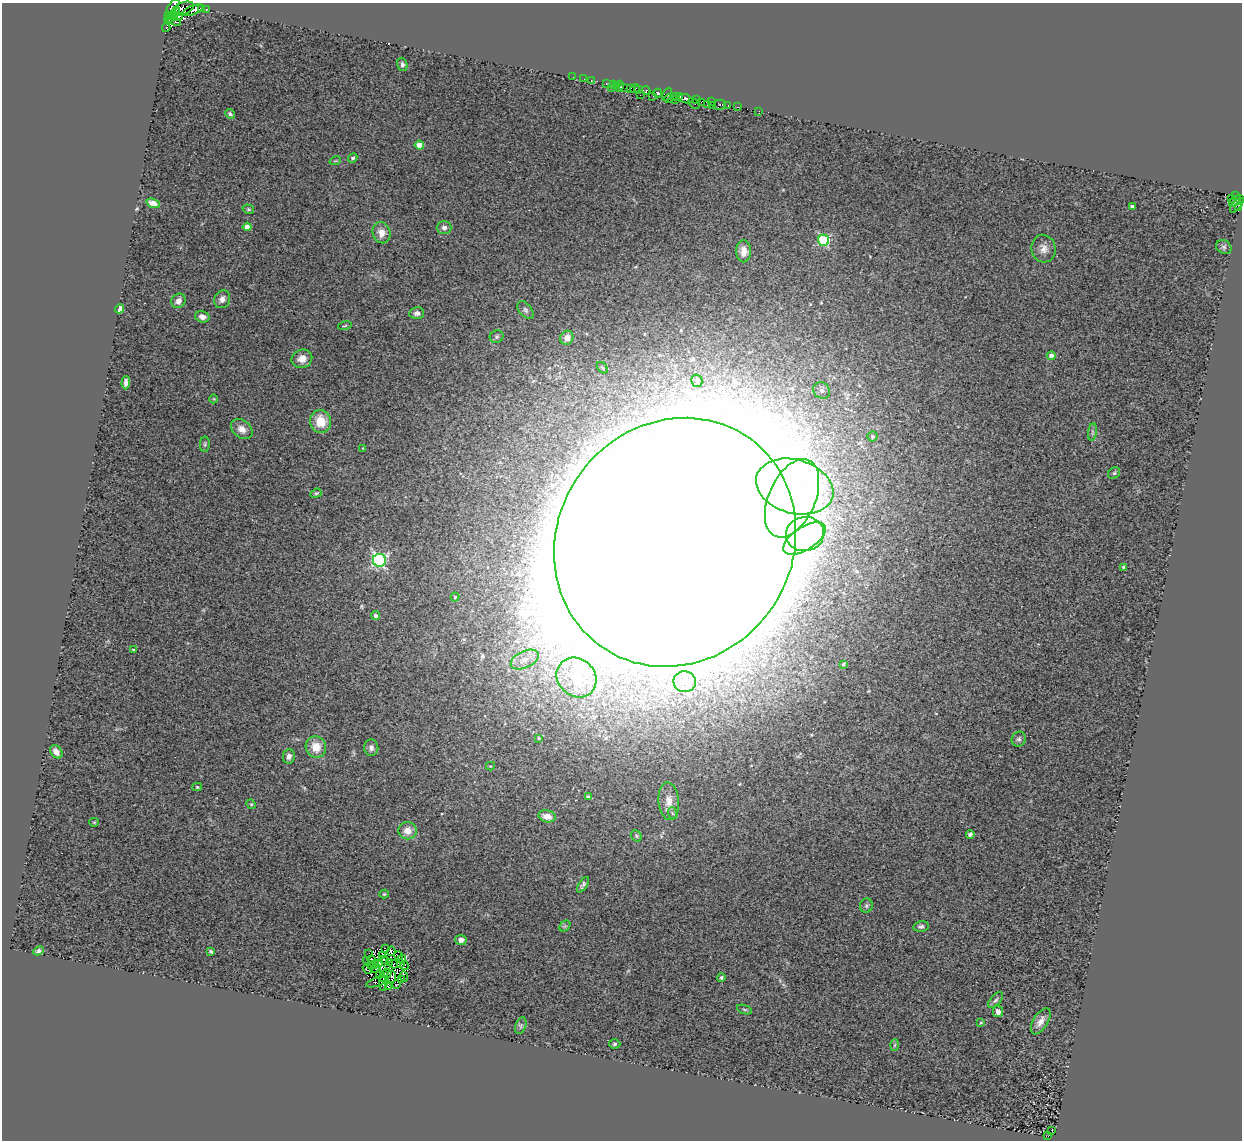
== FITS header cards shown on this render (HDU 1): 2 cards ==
NAXIS1  =                 1240
NAXIS2  =                 1138

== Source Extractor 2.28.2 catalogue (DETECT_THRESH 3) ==
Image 1240 x 1138 px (HDU 1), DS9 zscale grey, 1 PNG px = 1 image px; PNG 1244 x 1142 px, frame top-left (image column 1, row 1138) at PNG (2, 3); each listed source drawn as its Kron ellipse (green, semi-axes under 4 px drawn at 4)
Background 0.828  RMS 0.33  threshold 0.997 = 3 sigma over >= 5 px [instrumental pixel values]
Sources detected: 176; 9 with non-positive FLUX_AUTO (blend fragments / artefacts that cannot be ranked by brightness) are neither listed nor drawn; the other 167 listed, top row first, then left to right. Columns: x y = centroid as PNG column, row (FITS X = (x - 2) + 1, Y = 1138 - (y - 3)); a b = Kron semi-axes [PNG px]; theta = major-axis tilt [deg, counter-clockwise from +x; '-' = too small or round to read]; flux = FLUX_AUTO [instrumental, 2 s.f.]
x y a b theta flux
173 6 9 4 50 1600
201 8 3 2 - 93
183 9 11 6 21 350
206 9 3 3 - 160
176 10 3 3 - 1400
193 10 11 4 21 1000
169 15 3 2 - 230
174 15 5 3 - 200
178 17 4 2 - 210
168 19 4 3 - 79
174 21 7 3 -28 3.2
166 28 4 2 - 1100
402 64 7 5 -73 56
573 77 2 2 - 28
584 79 2 2 - 11
591 81 3 2 - 22
606 83 3 2 - 88
613 84 3 3 - 100
617 86 3 3 - 190
619 86 5 2 - 150
623 87 4 2 - 35
612 88 2 2 - 110
630 88 3 2 - 300
635 88 5 3 - 430
638 89 3 3 - 470
646 90 4 3 - 200
658 93 4 3 - 1200
667 94 7 4 66 450
640 95 2 2 - 14
653 96 3 2 - 39
676 96 2 2 - 15
680 96 3 2 - 220
669 99 4 2 - 320
675 99 3 3 - 18
686 99 7 4 -24 730
696 99 3 2 - 110
701 102 3 3 - 410
712 102 2 2 - 58
694 103 6 2 -45 100
708 104 2 2 - 36
720 105 6 5 - 170
728 105 4 3 - 170
713 106 3 2 - 25
738 107 3 2 - 40
759 111 2 2 - 13
230 114 5 4 - 46
419 145 4 4 - 420
353 158 5 4 - 43
335 161 6 3 17 21
1235 195 4 3 - 230
1231 199 3 2 - 20
1240 199 3 3 - 310
1235 201 7 3 46 340
153 203 7 4 -20 210
1237 205 9 2 48 62
1132 206 3 3 - 55
1239 208 4 2 - 46
248 209 6 4 -16 30
247 227 4 4 - 260
444 228 7 6 - 81
381 233 10 9 - 200
824 240 5 5 - 2100
1224 247 8 6 -35 51
1043 249 14 12 -76 180
744 251 11 7 -89 190
222 299 9 8 - 120
178 301 8 6 49 160
120 309 5 4 - 160
525 310 10 6 -53 69
417 313 7 6 - 82
202 317 7 5 -14 140
345 326 7 3 14 23
497 337 7 6 - 47
567 338 7 6 - 160
1051 356 4 4 - 110
302 359 10 9 - 200
602 368 6 4 -47 34
697 381 6 5 - 60
126 383 6 4 86 75
822 390 8 7 - 94
214 399 4 3 - 17
321 421 11 10 - 480
242 429 12 8 -39 170
1092 432 9 4 82 45
872 436 5 5 - 35
205 444 8 5 87 37
363 448 3 3 - 14
1114 473 6 5 - 38
795 486 39 27 -16 1800
316 493 6 4 20 30
792 498 42 23 66 1700
805 534 19 17 12 590
804 539 24 11 32 490
675 542 128 117 54 580000
379 560 6 6 - 4100
1124 567 4 3 - 67
455 597 4 4 - 24
376 616 4 4 - 64
133 649 4 2 - 16
525 660 15 8 24 230
843 664 3 3 - 32
576 677 21 18 -45 600
685 682 11 10 - 250
539 738 4 3 - 22
1019 739 7 7 - 60
316 747 10 10 - 360
371 748 8 7 - 98
56 752 7 5 -52 160
289 756 7 6 - 95
490 766 4 4 - 22
197 787 5 4 - 30
589 796 4 3 - 33
669 801 19 10 -85 240
251 804 5 4 - 26
672 813 6 4 -70 32
547 816 9 6 -13 210
94 822 5 4 - 24
408 831 9 8 - 230
970 834 4 4 - 59
636 836 6 5 - 30
583 885 9 4 57 52
384 894 4 4 - 25
866 906 7 6 - 46
565 926 6 4 44 38
921 926 8 5 11 61
461 940 5 5 - 110
385 949 3 2 - 11
39 951 5 4 - 53
211 951 4 3 - 34
391 951 4 3 - 37
369 953 4 2 - 31
382 955 3 2 - 24
398 956 5 2 - 22
372 959 4 2 - 37
402 959 4 2 - 30
366 960 3 2 - 39
385 960 4 2 - 2
389 963 3 2 - 34
400 963 4 3 - 28
378 964 4 2 - 8.7
393 964 4 2 - 37
373 965 6 2 29 29
404 966 4 2 - 16
376 968 5 2 - 19
368 969 5 3 - 2.4
383 969 3 2 - 40
387 973 4 3 - 4.7
379 975 4 2 - 37
391 976 6 3 -83 9.6
404 977 5 2 - 56
721 977 4 4 - 30
383 978 3 2 - 13
401 980 4 2 - 18
377 982 11 4 19 60
383 984 7 4 89 28
396 985 3 2 - 23
389 987 3 2 - 35
996 1000 10 5 47 53
744 1009 8 3 -19 33
998 1011 6 5 - 120
1041 1021 14 7 58 170
981 1023 4 3 - 23
521 1026 9 5 71 50
615 1044 6 4 3 38
894 1045 6 4 87 24
1052 1130 3 2 - 13
1048 1136 2 2 - 30
At the frame edge (FLAGS 8, measured only in part): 2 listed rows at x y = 173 6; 1240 199
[9 non-positive-flux detections neither listed nor drawn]